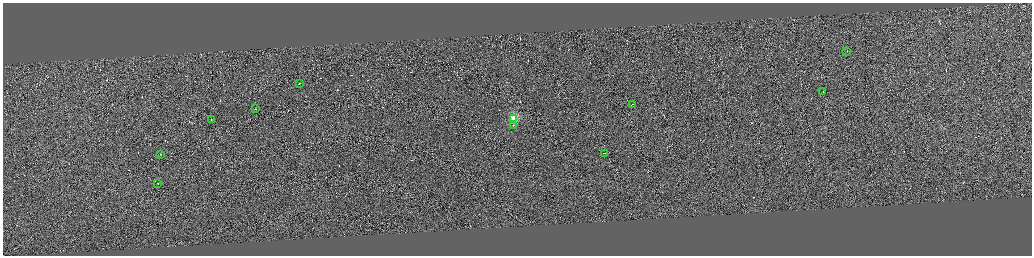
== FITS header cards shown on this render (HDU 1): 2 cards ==
NAXIS1  =                 4117
NAXIS2  =                 1014

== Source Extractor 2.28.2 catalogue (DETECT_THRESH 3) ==
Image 4117 x 1014 px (HDU 1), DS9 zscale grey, zoomed out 1/4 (1 PNG px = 4 x 4 image px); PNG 1034 x 258 px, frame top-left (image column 3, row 1011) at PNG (3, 3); each listed source drawn as its Kron ellipse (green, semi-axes under 4 px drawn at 4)
Background 0.0185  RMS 2.9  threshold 8.85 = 3 sigma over >= 5 px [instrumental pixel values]
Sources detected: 327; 316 cannot appear on this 1/4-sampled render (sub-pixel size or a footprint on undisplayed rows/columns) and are neither listed nor drawn; the other 11 listed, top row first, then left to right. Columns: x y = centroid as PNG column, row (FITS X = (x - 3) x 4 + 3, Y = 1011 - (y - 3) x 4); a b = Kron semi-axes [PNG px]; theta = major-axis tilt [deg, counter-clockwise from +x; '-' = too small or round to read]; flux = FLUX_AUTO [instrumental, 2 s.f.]
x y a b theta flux
847 51 3 1 - 9100
299 83 2 1 - 6900
823 91 3 1 - 8100
632 104 2 1 - 11000
255 108 2 1 - 13000
514 118 2 2 - 100000
211 119 2 1 - 7700
513 125 2 1 - 14000
604 153 3 1 - 14000
160 154 2 1 - 7900
158 184 2 1 - 7500
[316 sub-pixel or undisplayed-footprint detections neither listed nor drawn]